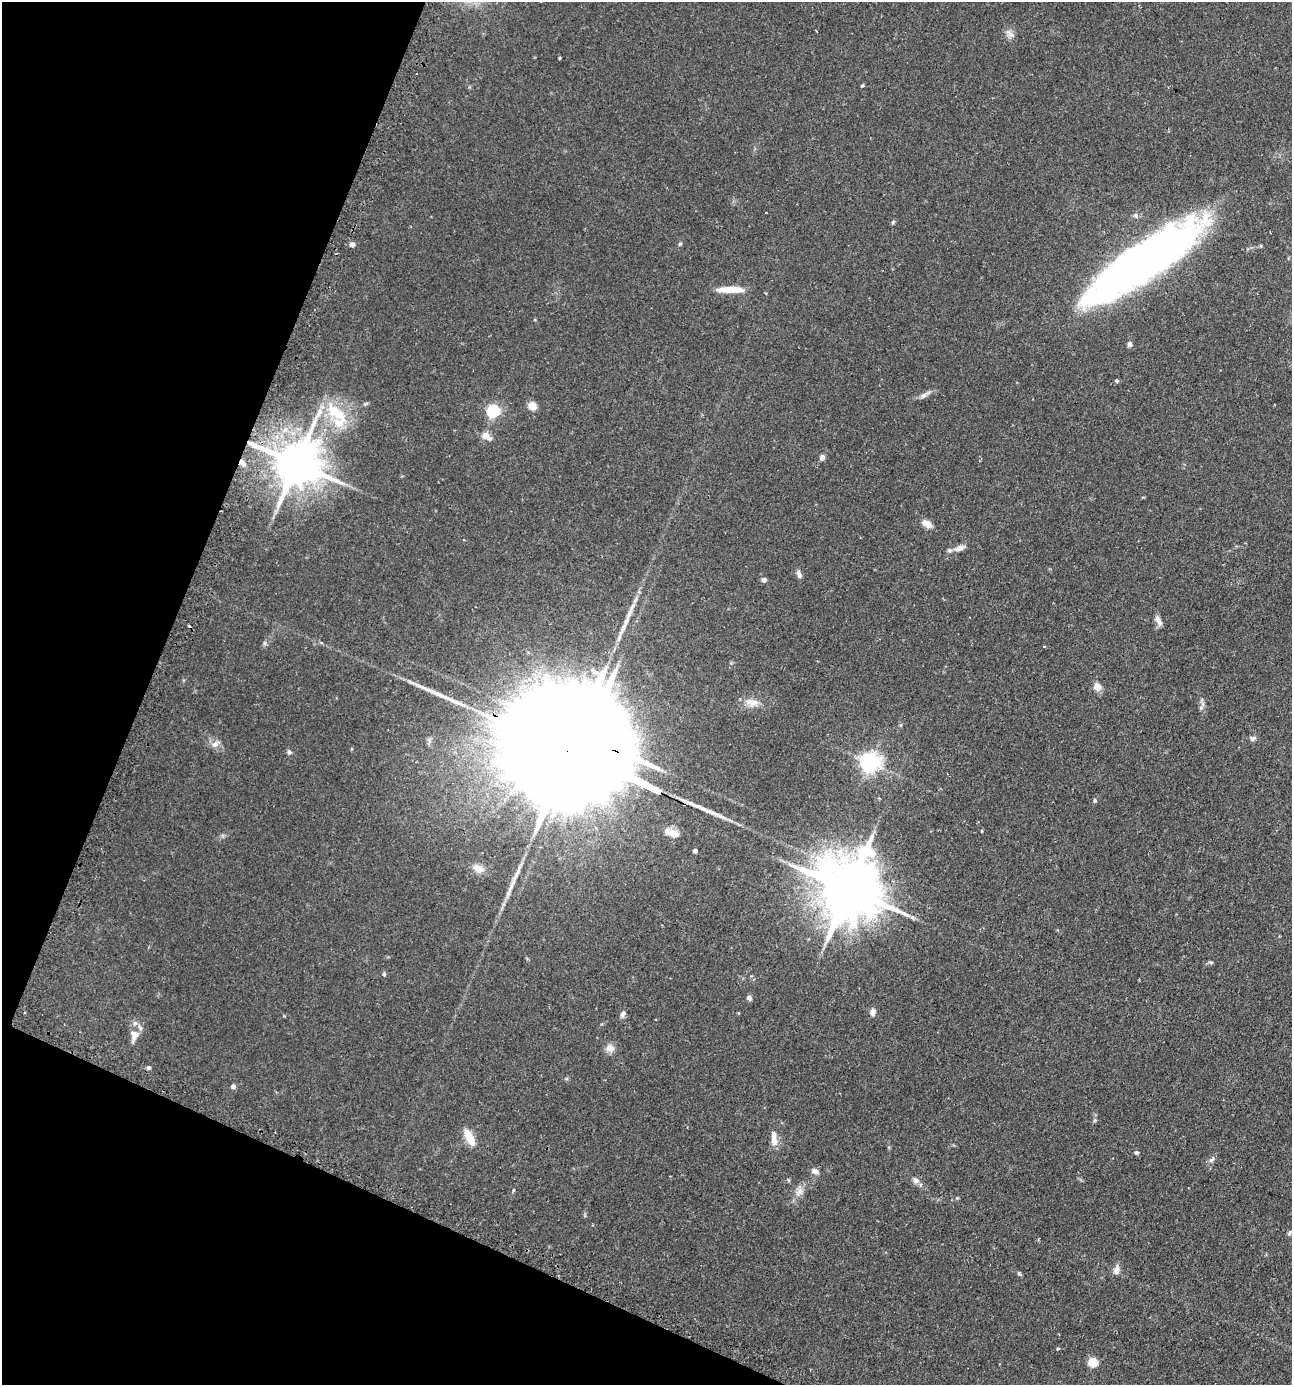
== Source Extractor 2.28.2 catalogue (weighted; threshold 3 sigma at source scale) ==
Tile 9 of 4 x 4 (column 1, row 3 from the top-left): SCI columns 169-1458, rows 1423-2805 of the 5630 x 5612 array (HDU 1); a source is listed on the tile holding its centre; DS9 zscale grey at full resolution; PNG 1294 x 1387 px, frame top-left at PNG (2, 2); no overlay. Shown black and unused: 20% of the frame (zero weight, under 2 of 3 exposures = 4% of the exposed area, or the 3 px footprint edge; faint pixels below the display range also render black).
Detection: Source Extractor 2.28.2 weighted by HDU 2 'WHT'; one run over the whole footprint, this tile lists its part. Background 0.152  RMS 0.0074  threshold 0.0331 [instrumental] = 3 sigma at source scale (4.5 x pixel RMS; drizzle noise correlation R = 1.50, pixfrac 1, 0.05/0.05 arcsec/px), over >= 5 px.
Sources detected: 75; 1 inside a brighter object's white glare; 1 cosmic-ray / hot-pixel residue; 2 long thin detections or spike segments (spike, bleed or trail) — not listed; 5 inside a brighter listed object's ellipse — not listed separately; the other 66 listed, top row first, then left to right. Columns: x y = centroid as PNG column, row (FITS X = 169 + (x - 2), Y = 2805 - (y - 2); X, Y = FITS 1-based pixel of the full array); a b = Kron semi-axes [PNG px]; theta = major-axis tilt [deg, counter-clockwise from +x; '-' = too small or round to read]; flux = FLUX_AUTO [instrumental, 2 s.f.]
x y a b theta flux
1010 35 10 7 -25 3.3
559 58 5 3 - 0.67
416 73 3 2 - 0.76
862 85 5 3 - 0.86
766 212 3 2 - 0.99
1136 215 7 6 - 1.9
893 222 6 4 46 1.2
680 244 6 4 44 0.9
352 245 5 5 - 3.2
1261 246 5 3 - 0.74
1143 261 123 30 34 500
731 289 33 7 1 13
1130 344 6 5 - 2.2
1117 381 5 5 - 1.1
924 395 13 6 35 3
366 404 7 4 20 1.2
532 406 8 7 - 7.9
493 411 6 6 - 110
336 412 37 17 -39 30
486 436 13 8 -29 6.1
822 457 6 5 - 3.2
242 463 9 7 -60 3.9
296 463 16 12 -20 3500
927 524 13 7 -29 5.9
464 540 3 3 - 0.79
960 548 11 6 17 4.8
799 575 11 5 -68 2.6
764 580 6 5 - 2
1158 621 13 6 -60 4.2
1044 646 4 3 - 0.66
1097 687 11 9 -35 5
753 703 16 10 28 6.7
1203 704 8 5 90 2.2
1253 738 9 6 21 2
215 744 12 8 30 4.1
568 750 124 18 -25 55000
289 752 6 6 - 1.8
870 762 7 7 - 380
1095 800 6 4 -87 1.1
674 834 19 9 -19 7.5
695 851 4 4 - 2.6
478 868 17 9 -23 6.5
516 876 38 5 64 8.5
849 889 23 17 -28 6000
1211 962 8 3 -4 1
384 974 5 4 - 0.86
749 998 7 5 -48 1.9
873 1012 8 7 - 3.5
738 1013 3 3 - 0.91
623 1014 9 6 62 2.3
134 1035 16 11 76 7.1
610 1048 10 8 -16 6
149 1068 5 5 - 1.3
233 1086 5 5 - 2.8
469 1137 20 8 -62 12
774 1141 10 9 - 5
1136 1153 5 5 - 1.4
1212 1160 10 5 38 2.1
815 1171 10 7 -15 3
915 1180 11 8 -35 3.5
513 1190 5 3 - 0.77
799 1192 14 9 52 5.3
1116 1270 10 8 79 4.2
1019 1274 6 5 - 1.1
1058 1349 4 3 - 0.92
1093 1362 5 5 - 36
Overlapping masked pixels (flux is a lower limit): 4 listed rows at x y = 242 463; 296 463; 568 750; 849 889